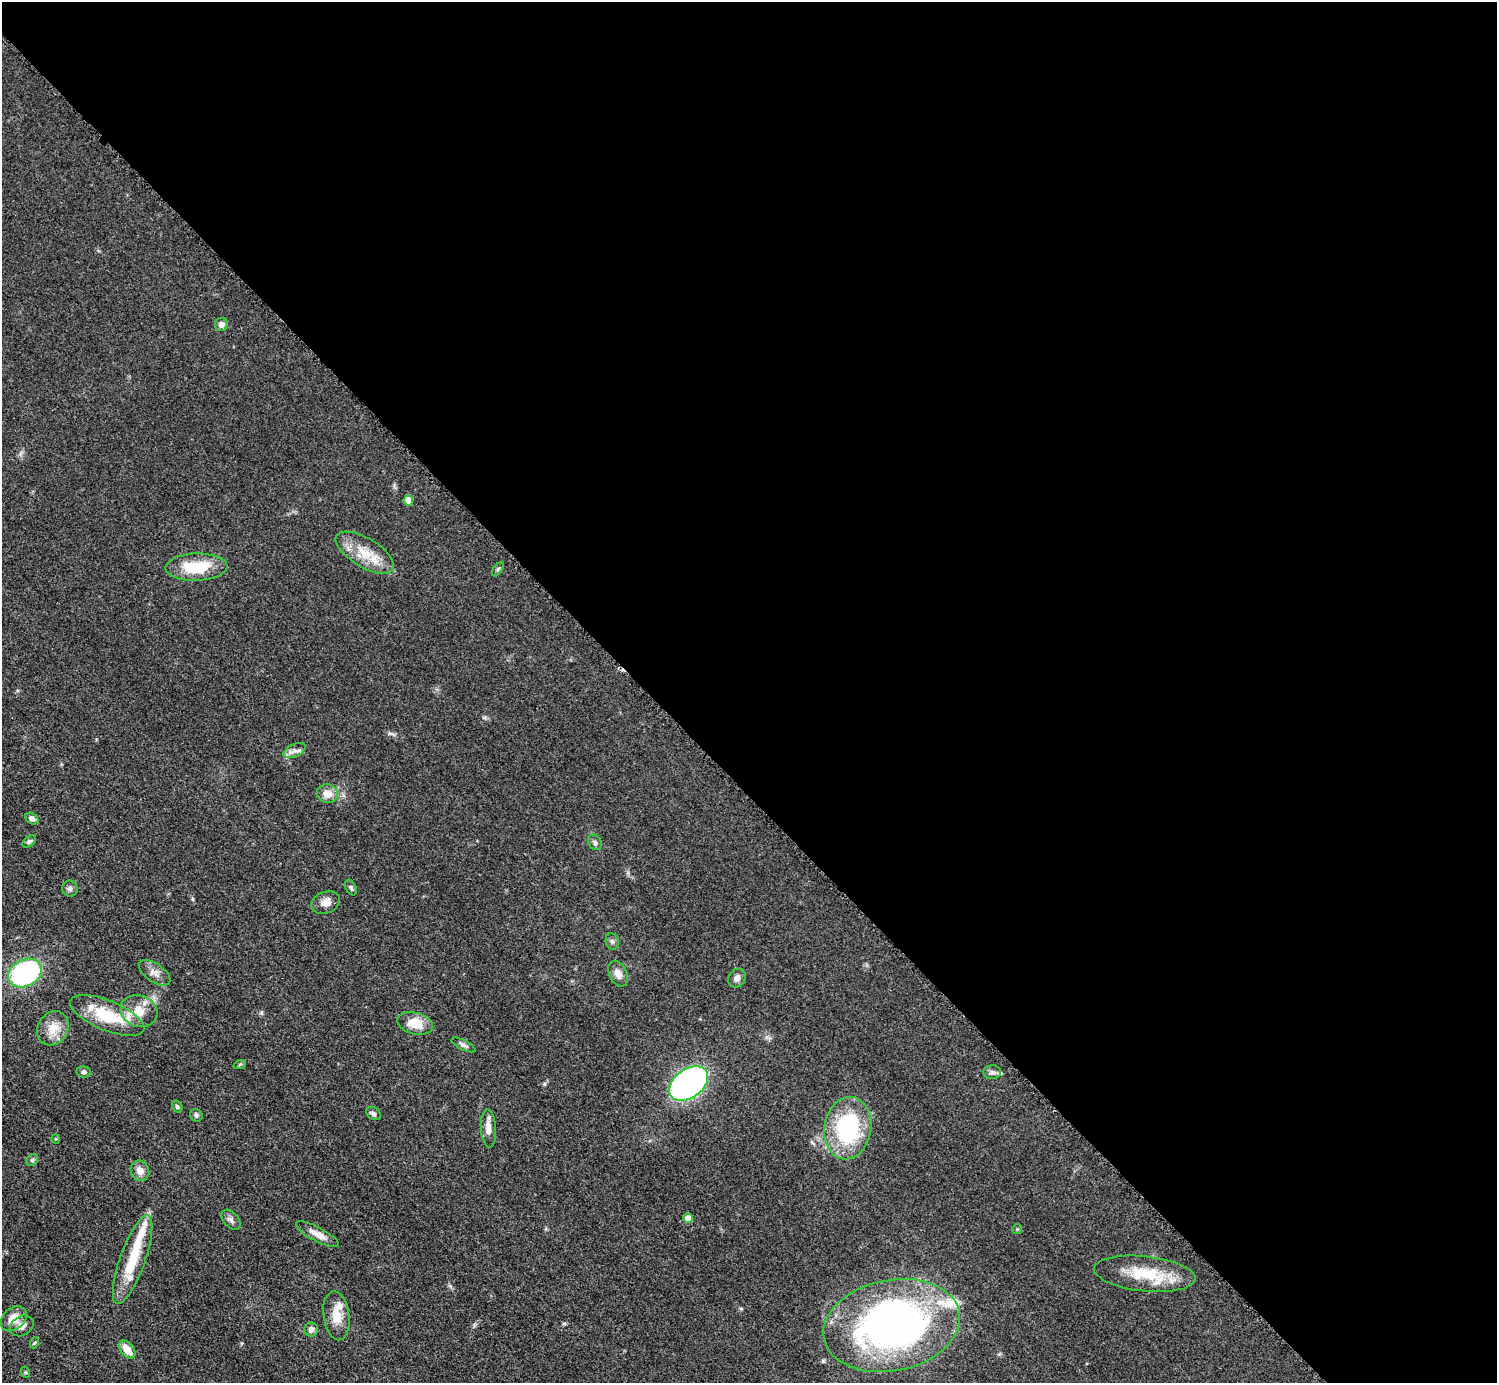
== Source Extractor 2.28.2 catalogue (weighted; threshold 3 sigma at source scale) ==
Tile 8 of 4 x 4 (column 4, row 2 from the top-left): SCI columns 4492-5986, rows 3067-4447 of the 5989 x 5988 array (HDU 1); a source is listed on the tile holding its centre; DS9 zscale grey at full resolution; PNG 1499 x 1385 px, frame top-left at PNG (2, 2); each listed source drawn as its Kron ellipse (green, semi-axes under 4 px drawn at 4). Shown black and unused: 57% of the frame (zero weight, under 3 of 5 exposures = <1% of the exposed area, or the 3 px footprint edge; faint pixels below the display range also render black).
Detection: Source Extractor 2.28.2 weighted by HDU 2 'WHT'; one run over the whole footprint, this tile lists its part. Background 0.0499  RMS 0.0053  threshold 0.0238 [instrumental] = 3 sigma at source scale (4.5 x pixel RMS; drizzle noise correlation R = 1.50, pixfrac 1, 0.05/0.05 arcsec/px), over >= 5 px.
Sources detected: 54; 5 inside a brighter listed object's ellipse — not listed separately; the other 49 listed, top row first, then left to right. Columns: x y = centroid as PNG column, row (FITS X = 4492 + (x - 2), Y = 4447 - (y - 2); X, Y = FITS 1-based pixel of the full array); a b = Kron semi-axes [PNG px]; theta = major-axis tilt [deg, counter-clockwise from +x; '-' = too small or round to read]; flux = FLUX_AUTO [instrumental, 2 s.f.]
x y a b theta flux
221 325 6 6 - 2.7
408 500 5 5 - 7.8
365 553 33 14 -31 14
196 567 31 13 2 20
498 569 8 4 54 0.84
294 751 12 6 25 2.7
327 794 10 9 - 5.8
32 819 7 5 -33 2.1
29 841 8 4 37 1.2
595 842 8 6 -59 1.5
351 888 8 5 -62 1.2
70 889 8 8 - 1.6
326 903 15 10 21 4.4
612 941 8 6 -74 1.4
25 973 18 13 28 82
155 973 18 9 -35 4
618 974 14 8 -64 3.8
737 978 10 8 59 2.3
139 1011 19 15 -20 9.7
107 1015 39 15 -22 25
415 1023 18 11 -15 11
53 1028 18 15 58 8.3
463 1045 13 5 -26 1.7
240 1064 6 4 19 0.79
84 1072 7 5 -6 1.4
992 1072 9 7 4 2
689 1083 22 14 36 170
177 1106 6 5 - 0.88
373 1114 8 6 -33 1.3
196 1115 6 6 - 1.1
488 1128 19 7 -86 4.2
848 1128 31 23 80 55
56 1139 5 3 - 0.47
32 1160 6 5 - 1
140 1171 10 9 - 4.3
688 1218 4 4 - 5.5
231 1220 12 7 -48 2.1
1017 1229 5 5 - 0.67
317 1234 24 7 -28 4.9
132 1260 47 12 71 20
1145 1274 51 17 -6 22
336 1316 25 13 -82 9.4
14 1319 14 10 41 7.7
892 1325 69 45 11 260
22 1326 12 9 32 3.9
311 1330 7 7 - 2.6
34 1343 6 3 70 0.56
127 1350 10 6 -51 7
25 1372 6 3 -71 0.6